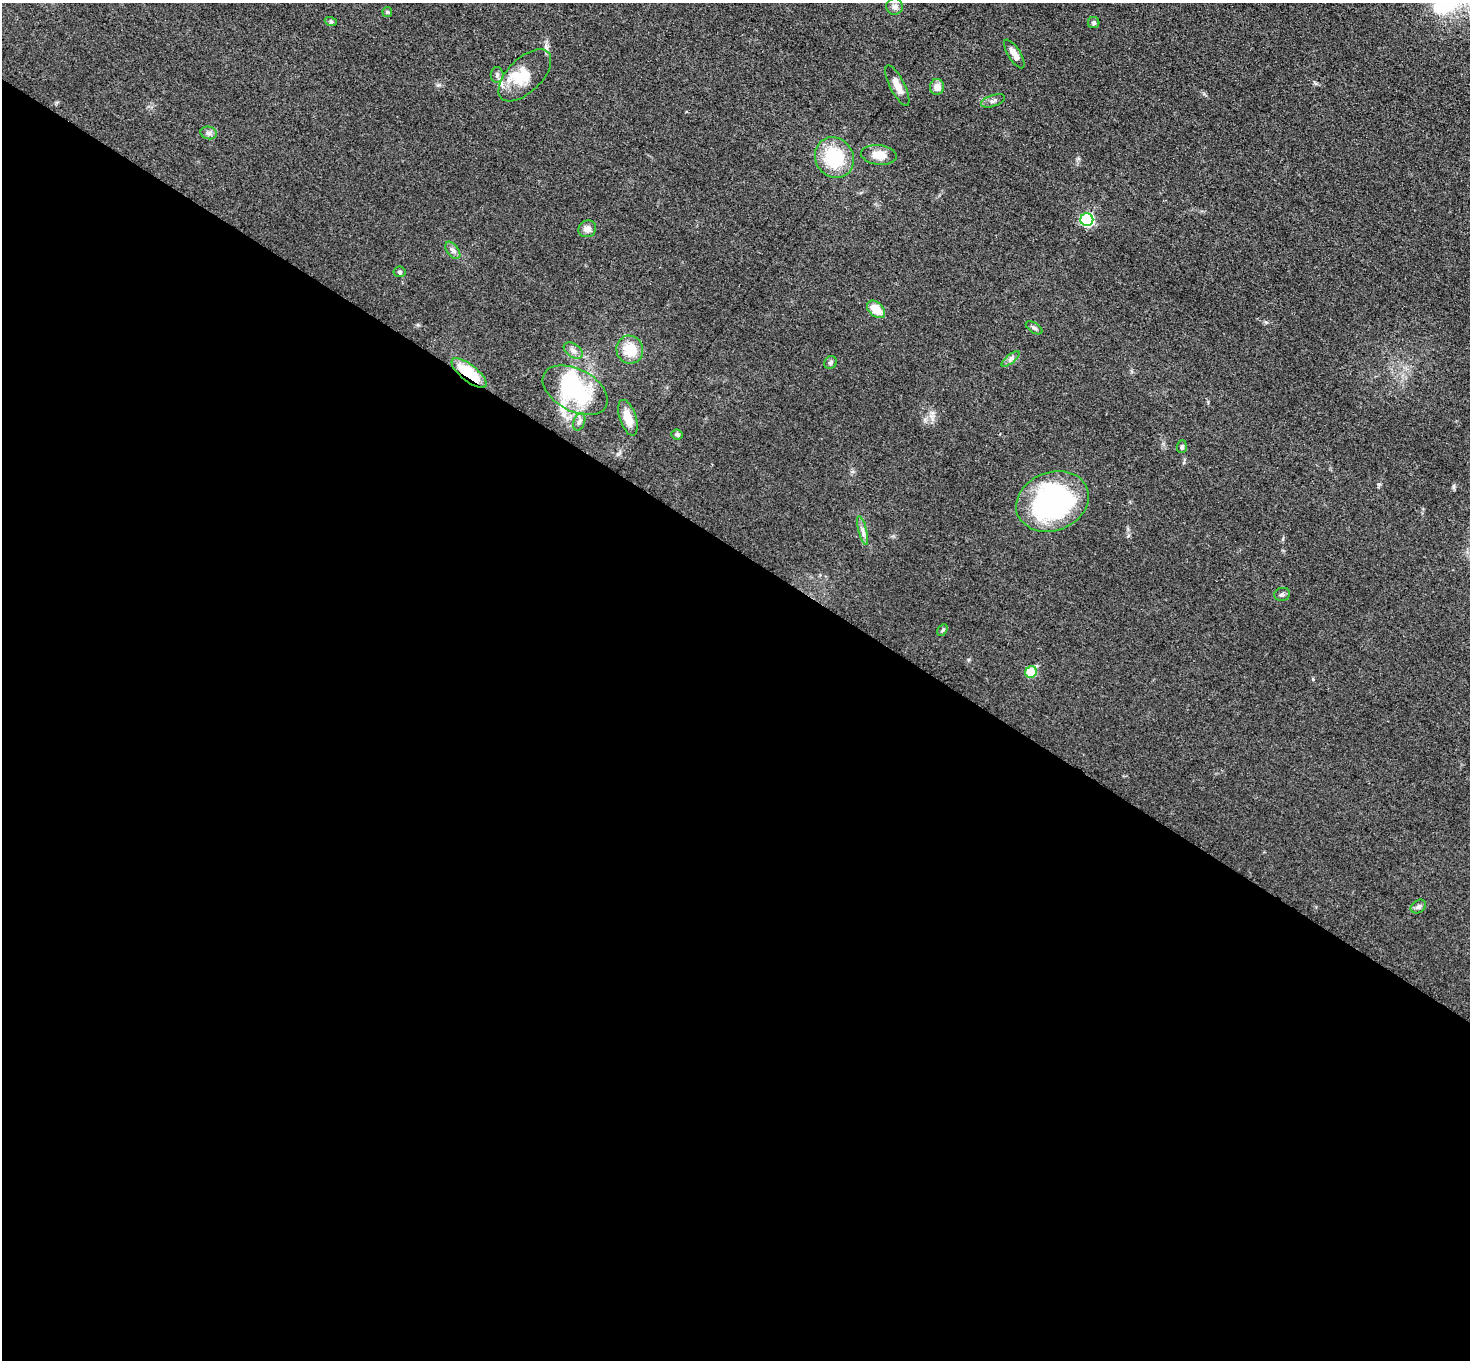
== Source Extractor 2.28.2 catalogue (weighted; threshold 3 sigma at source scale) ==
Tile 14 of 4 x 4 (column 2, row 4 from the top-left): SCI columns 1481-2948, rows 162-1519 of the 5892 x 5898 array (HDU 1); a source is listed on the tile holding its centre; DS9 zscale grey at full resolution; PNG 1472 x 1362 px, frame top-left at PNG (2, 3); each listed source drawn as its Kron ellipse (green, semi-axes under 4 px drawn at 4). Shown black and unused: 60% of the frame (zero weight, under 3 of 5 exposures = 1% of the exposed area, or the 3 px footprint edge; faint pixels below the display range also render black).
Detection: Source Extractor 2.28.2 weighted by HDU 2 'WHT'; one run over the whole footprint, this tile lists its part. Background 0.0481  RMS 0.0054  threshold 0.0242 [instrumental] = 3 sigma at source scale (4.5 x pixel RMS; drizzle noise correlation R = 1.50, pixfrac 1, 0.05/0.05 arcsec/px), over >= 5 px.
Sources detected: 39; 2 inside a brighter object's white glare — neither listed nor drawn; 2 inside a brighter listed object's ellipse — not listed separately; the other 35 listed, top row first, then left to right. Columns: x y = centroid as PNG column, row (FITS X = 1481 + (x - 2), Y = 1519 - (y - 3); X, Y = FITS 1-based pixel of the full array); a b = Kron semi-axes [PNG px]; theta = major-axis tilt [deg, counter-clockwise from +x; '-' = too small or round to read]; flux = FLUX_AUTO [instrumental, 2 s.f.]
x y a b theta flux
894 7 8 8 - 1.9
387 12 5 5 - 0.71
331 22 6 4 -19 0.76
1094 22 6 5 - 1
1014 54 16 6 -58 3.9
497 75 8 6 -90 1.5
525 75 33 17 44 14
897 86 22 7 -63 6.1
937 87 8 7 - 4.4
993 101 12 5 19 1.8
209 133 8 6 -14 1.8
879 155 18 10 -6 7.6
834 158 21 19 -55 29
1087 220 6 6 - 74
587 229 9 8 - 3.3
453 250 10 5 -52 1.8
400 272 6 5 - 1
876 309 10 7 -43 8.8
1034 328 9 5 -32 1.2
573 350 10 6 -34 2.2
630 350 14 13 - 12
1010 359 11 3 40 1.4
831 362 7 6 - 1.3
469 373 21 8 -38 23
575 390 35 21 -28 46
628 418 18 8 -72 7.5
579 422 9 5 70 1.6
677 434 6 5 - 1.2
1182 447 6 5 - 1.2
1052 501 37 29 22 100
863 530 15 3 -76 1.8
1282 594 8 6 18 1.5
942 630 6 4 60 0.83
1031 672 6 5 - 19
1418 907 8 6 33 1.7
Overlapping masked pixels (flux is a lower limit): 1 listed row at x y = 469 373
Unlisted compact peaks at least as high as the median listed source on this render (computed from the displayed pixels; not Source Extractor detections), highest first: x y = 1313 679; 1379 484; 1266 322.